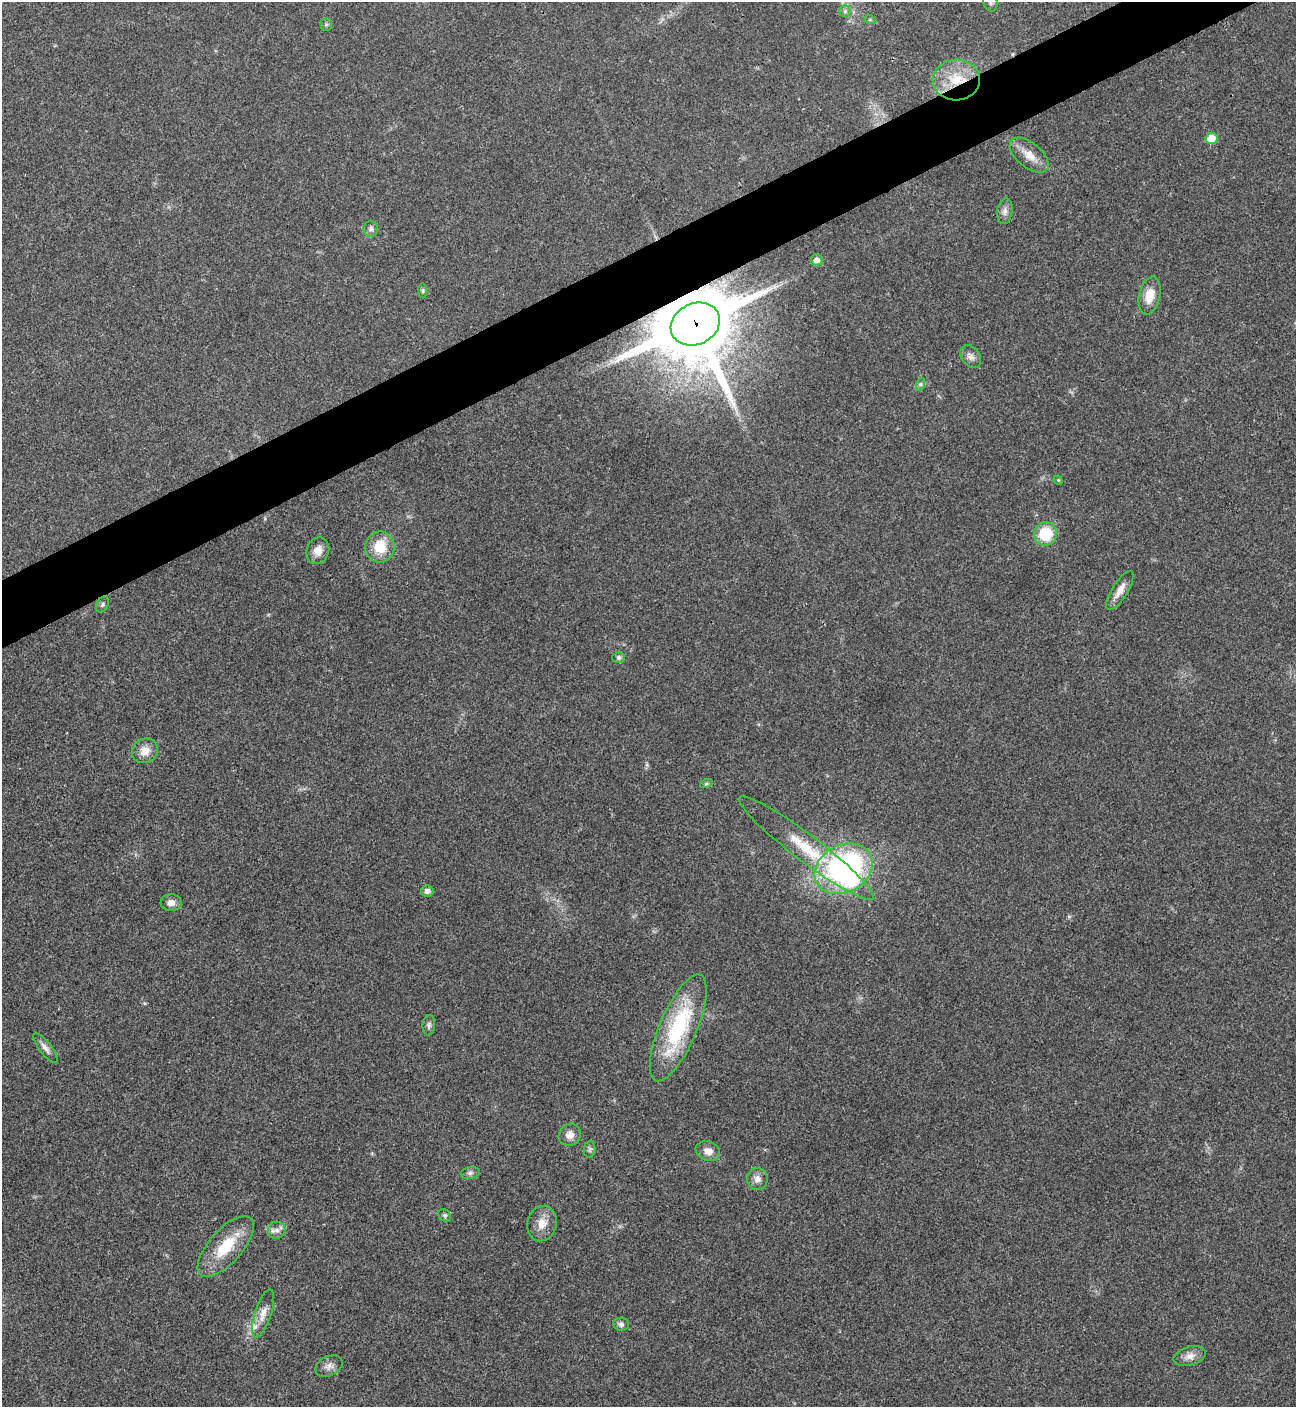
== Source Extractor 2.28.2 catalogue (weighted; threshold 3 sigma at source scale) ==
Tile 10 of 4 x 4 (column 2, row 3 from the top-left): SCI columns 1582-2875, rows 1409-2813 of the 5619 x 5629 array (HDU 1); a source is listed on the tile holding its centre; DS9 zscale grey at full resolution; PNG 1298 x 1409 px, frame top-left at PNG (2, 2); each listed source drawn as its Kron ellipse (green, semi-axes under 4 px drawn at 4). Shown black and unused: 4% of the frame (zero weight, under 3 of 4 exposures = <1% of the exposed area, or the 3 px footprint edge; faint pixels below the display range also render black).
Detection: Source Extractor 2.28.2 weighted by HDU 2 'WHT'; one run over the whole footprint, this tile lists its part. Background 0.0204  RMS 0.004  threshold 0.0181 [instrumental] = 3 sigma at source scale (4.5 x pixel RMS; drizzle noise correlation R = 1.50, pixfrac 1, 0.05/0.05 arcsec/px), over >= 5 px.
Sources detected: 46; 1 inside a brighter object's white glare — neither listed nor drawn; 1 inside a brighter listed object's ellipse — not listed separately; the other 44 listed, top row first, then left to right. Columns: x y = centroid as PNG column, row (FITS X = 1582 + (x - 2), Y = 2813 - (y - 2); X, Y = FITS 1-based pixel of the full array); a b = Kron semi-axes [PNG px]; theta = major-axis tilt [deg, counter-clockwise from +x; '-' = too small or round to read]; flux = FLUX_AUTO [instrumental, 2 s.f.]
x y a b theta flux
990 2 10 7 -79 1.3
845 11 5 5 - 0.85
870 20 5 3 - 0.43
326 24 6 5 - 0.74
956 80 23 20 2 15
1211 139 6 5 - 6.3
1029 155 23 12 -39 5.9
1005 211 13 7 80 2
371 229 8 7 - 1.5
817 260 6 6 - 2.5
423 291 7 4 -84 0.62
1150 296 19 10 78 6.5
695 324 25 20 26 4700
971 356 12 9 -53 2.2
921 384 7 4 71 0.72
1058 480 5 4 - 0.4
1045 534 11 11 - 13
380 547 15 14 - 11
318 551 13 11 67 4
1120 590 22 8 58 4
102 605 8 5 61 0.88
619 658 6 5 - 1.2
145 751 13 12 - 4.7
706 784 6 4 18 0.56
806 848 84 13 -37 19
844 869 30 23 29 94
427 891 6 5 - 1.8
171 903 10 8 -1 2.5
429 1025 10 6 85 1.2
678 1028 57 18 67 39
45 1048 18 6 -53 2.3
570 1135 11 10 - 3.3
590 1149 9 5 84 0.97
708 1151 12 9 -21 3.2
470 1173 9 6 10 1.1
757 1179 11 10 - 2.5
445 1215 7 5 -45 0.81
542 1223 18 14 75 5.2
277 1230 9 8 - 1.9
226 1246 38 16 48 15
263 1313 25 8 72 4.1
621 1324 8 6 -7 1.3
1190 1356 16 9 15 3.1
329 1366 14 9 25 2.5
Overlapping masked pixels (flux is a lower limit): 2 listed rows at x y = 956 80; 695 324
Isophote crosses this tile's border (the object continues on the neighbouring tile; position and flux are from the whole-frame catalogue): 1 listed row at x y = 990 2